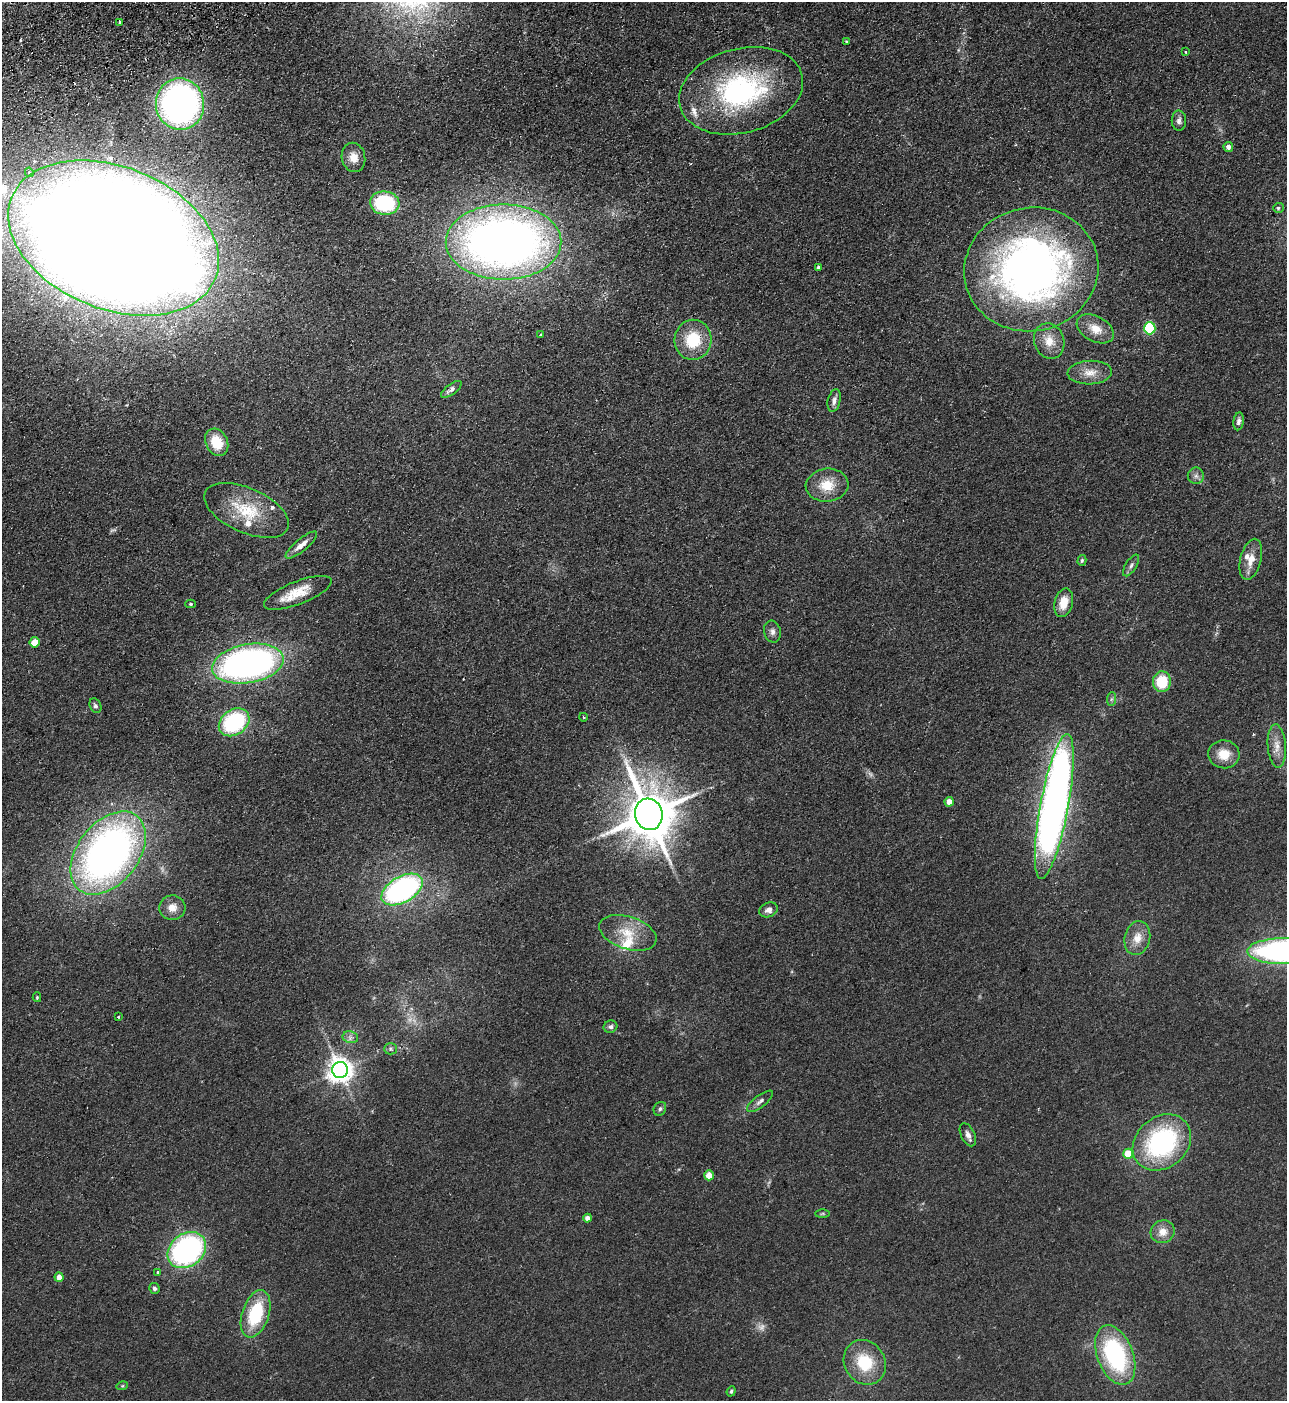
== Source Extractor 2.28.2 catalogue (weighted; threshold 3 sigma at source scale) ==
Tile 11 of 4 x 4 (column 3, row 3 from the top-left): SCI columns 2753-4037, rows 1453-2851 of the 5634 x 5702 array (HDU 1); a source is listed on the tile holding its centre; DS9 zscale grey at full resolution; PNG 1289 x 1403 px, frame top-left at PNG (2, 2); each listed source drawn as its Kron ellipse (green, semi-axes under 4 px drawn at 4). Shown black and unused: <1% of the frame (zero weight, under 2 of 3 exposures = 3% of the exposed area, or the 3 px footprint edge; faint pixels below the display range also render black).
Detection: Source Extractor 2.28.2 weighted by HDU 2 'WHT'; one run over the whole footprint, this tile lists its part. Background 0.113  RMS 0.011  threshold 0.0487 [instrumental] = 3 sigma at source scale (4.5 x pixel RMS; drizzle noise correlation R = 1.50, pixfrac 1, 0.05/0.05 arcsec/px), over >= 5 px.
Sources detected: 89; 3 too faint to see at this stretch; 2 cosmic-ray / hot-pixel residue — neither listed nor drawn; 5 inside a brighter listed object's ellipse — not listed separately; the other 79 listed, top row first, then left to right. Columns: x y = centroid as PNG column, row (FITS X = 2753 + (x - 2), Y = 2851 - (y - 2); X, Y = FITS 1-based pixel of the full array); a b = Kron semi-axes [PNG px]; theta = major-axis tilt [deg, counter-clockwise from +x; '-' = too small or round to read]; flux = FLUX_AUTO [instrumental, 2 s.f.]
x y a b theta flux
120 22 3 2 - 1.3
846 41 3 3 - 0.95
1185 52 3 3 - 2.4
741 91 63 42 15 200
180 104 26 24 -81 400
1179 121 10 7 -89 4.4
1228 147 5 4 - 5
353 157 15 11 -79 12
29 172 5 4 - 2.5
385 203 15 11 -7 84
1278 208 5 4 - 2.1
113 238 110 71 -22 6700
504 242 58 37 0 900
818 267 3 3 - 2.4
1031 269 67 61 12 600
1150 328 6 6 - 110
1095 329 20 12 -28 16
541 334 3 3 - 1.8
693 340 20 18 84 42
1049 341 18 15 -70 16
1090 373 22 12 2 15
451 389 12 5 36 4.5
834 400 11 6 76 4.9
1239 421 9 5 81 3.3
217 442 14 11 -63 27
1196 476 8 8 - 3.9
827 485 21 16 5 25
246 510 45 22 -24 50
301 545 20 6 39 10
1251 559 21 10 76 14
1082 560 5 4 - 1.7
1131 565 12 5 57 3.8
298 593 36 11 21 26
1064 603 14 9 75 18
191 604 5 4 - 1.7
772 632 11 8 -75 4.7
34 642 5 5 - 17
248 664 36 19 10 430
1162 682 10 9 - 36
1111 699 7 4 88 2.1
95 706 8 5 -66 2.6
583 717 4 3 - 0.83
234 722 16 12 36 100
1277 746 22 9 -86 12
1224 754 15 14 - 19
949 802 5 4 - 8.6
1054 806 74 14 79 850
649 814 16 13 -74 5400
108 853 47 30 52 610
402 889 23 13 30 250
172 908 13 12 - 11
769 910 9 7 22 5.7
628 933 29 16 -18 29
1137 938 17 12 75 15
1282 951 35 13 0 290
37 997 5 4 - 1.3
118 1017 3 3 - 2.5
611 1027 7 6 - 3
350 1037 8 5 -11 3.7
390 1049 6 5 - 1.9
340 1070 8 8 - 1100
760 1101 16 5 37 4.4
660 1109 7 6 - 2.4
968 1135 12 7 -64 5.4
1162 1142 31 25 40 160
1128 1154 5 5 - 22
709 1175 5 4 - 16
823 1214 7 4 1 1.5
588 1218 4 4 - 5.5
1163 1232 12 11 - 11
187 1250 21 16 37 230
158 1272 3 3 - 11
59 1277 5 4 - 8.5
154 1288 5 5 - 2.7
256 1314 24 13 71 62
1115 1355 31 18 -69 140
865 1362 23 20 -59 43
122 1386 6 3 17 1.2
731 1391 5 3 - 1.6
Overlapping masked pixels (flux is a lower limit): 3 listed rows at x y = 741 91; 113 238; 1031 269
Isophote crosses this tile's border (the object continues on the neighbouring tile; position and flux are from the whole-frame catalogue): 2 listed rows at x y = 113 238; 1282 951